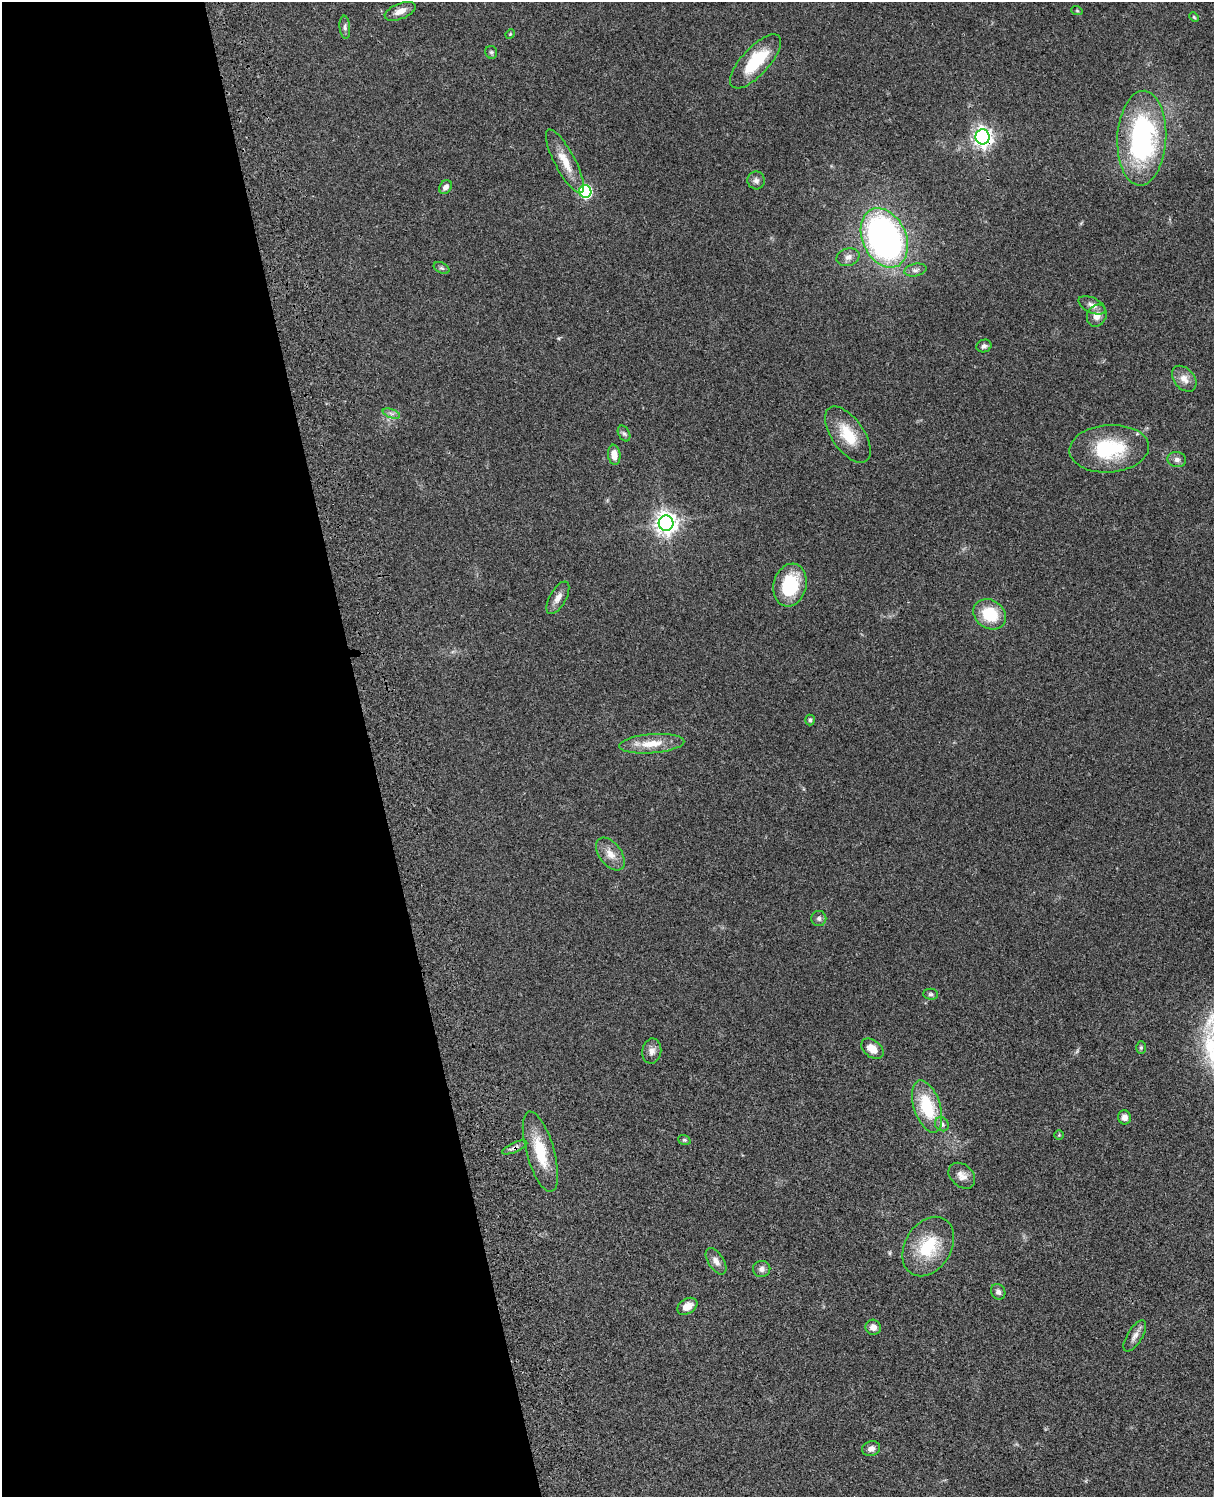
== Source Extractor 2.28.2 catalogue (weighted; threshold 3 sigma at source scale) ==
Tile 5 of 4 x 3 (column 1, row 2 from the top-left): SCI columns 122-1333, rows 1773-3267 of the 5088 x 4926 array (HDU 1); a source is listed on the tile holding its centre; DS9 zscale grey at full resolution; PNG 1216 x 1499 px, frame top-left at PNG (2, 2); each listed source drawn as its Kron ellipse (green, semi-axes under 4 px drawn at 4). Shown black and unused: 31% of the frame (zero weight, under 3 of 4 exposures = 6% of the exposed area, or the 3 px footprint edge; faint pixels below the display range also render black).
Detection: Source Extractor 2.28.2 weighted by HDU 2 'WHT'; one run over the whole footprint, this tile lists its part. Background 0.0871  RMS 0.0061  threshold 0.0272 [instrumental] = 3 sigma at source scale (4.5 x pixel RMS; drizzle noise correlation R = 1.50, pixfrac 1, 0.05/0.05 arcsec/px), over >= 5 px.
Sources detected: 55; all 55 listed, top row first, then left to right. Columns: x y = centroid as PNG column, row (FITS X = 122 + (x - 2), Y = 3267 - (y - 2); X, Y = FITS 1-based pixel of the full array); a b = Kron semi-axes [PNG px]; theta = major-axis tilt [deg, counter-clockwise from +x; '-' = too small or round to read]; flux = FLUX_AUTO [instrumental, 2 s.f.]
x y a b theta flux
400 11 16 7 21 4.8
1077 11 5 3 - 0.58
1194 17 5 4 - 0.72
345 27 12 5 -85 1.7
510 34 5 4 - 0.62
491 52 6 6 - 1.1
756 61 34 13 48 27
983 137 7 7 - 280
1142 138 47 24 87 110
565 161 36 10 -62 11
756 180 9 8 - 2.4
445 187 7 6 - 2.8
585 191 6 6 - 82
884 238 31 22 -66 230
848 257 12 8 16 3.3
441 268 8 5 -26 1.2
915 270 11 6 11 2.2
1092 305 14 7 -27 3.6
1097 316 11 9 62 4.9
984 346 7 6 - 1.7
1184 379 14 10 -49 5.3
391 413 9 4 -19 1.5
624 434 8 5 -62 1.4
848 435 32 16 -55 18
1109 449 40 24 4 39
614 455 10 6 -83 5.9
1177 460 9 7 -12 2.5
666 523 8 7 - 420
790 585 22 16 75 32
558 598 18 8 60 4.3
990 614 17 14 -35 21
810 720 5 4 - 1.1
652 744 33 9 4 12
610 854 19 11 -53 6.7
819 918 7 7 - 1.8
931 994 7 5 -1 1.3
1141 1048 6 5 - 0.89
872 1049 12 8 -39 7
652 1051 12 9 80 3.5
927 1106 27 13 -72 30
1124 1117 7 6 - 3.3
942 1124 7 6 - 2.4
1059 1135 5 5 - 0.62
684 1140 6 4 -20 0.85
515 1147 13 5 23 2.2
540 1152 41 14 -74 22
962 1176 15 11 -42 4.6
928 1246 32 23 58 28
716 1261 15 7 -57 4
762 1269 9 8 - 2.6
998 1292 8 7 - 2.3
687 1306 11 7 32 5.8
873 1327 8 7 - 3.7
1135 1336 17 7 59 3.6
871 1449 9 7 17 2.9
Overlapping masked pixels (flux is a lower limit): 2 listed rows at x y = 983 137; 515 1147